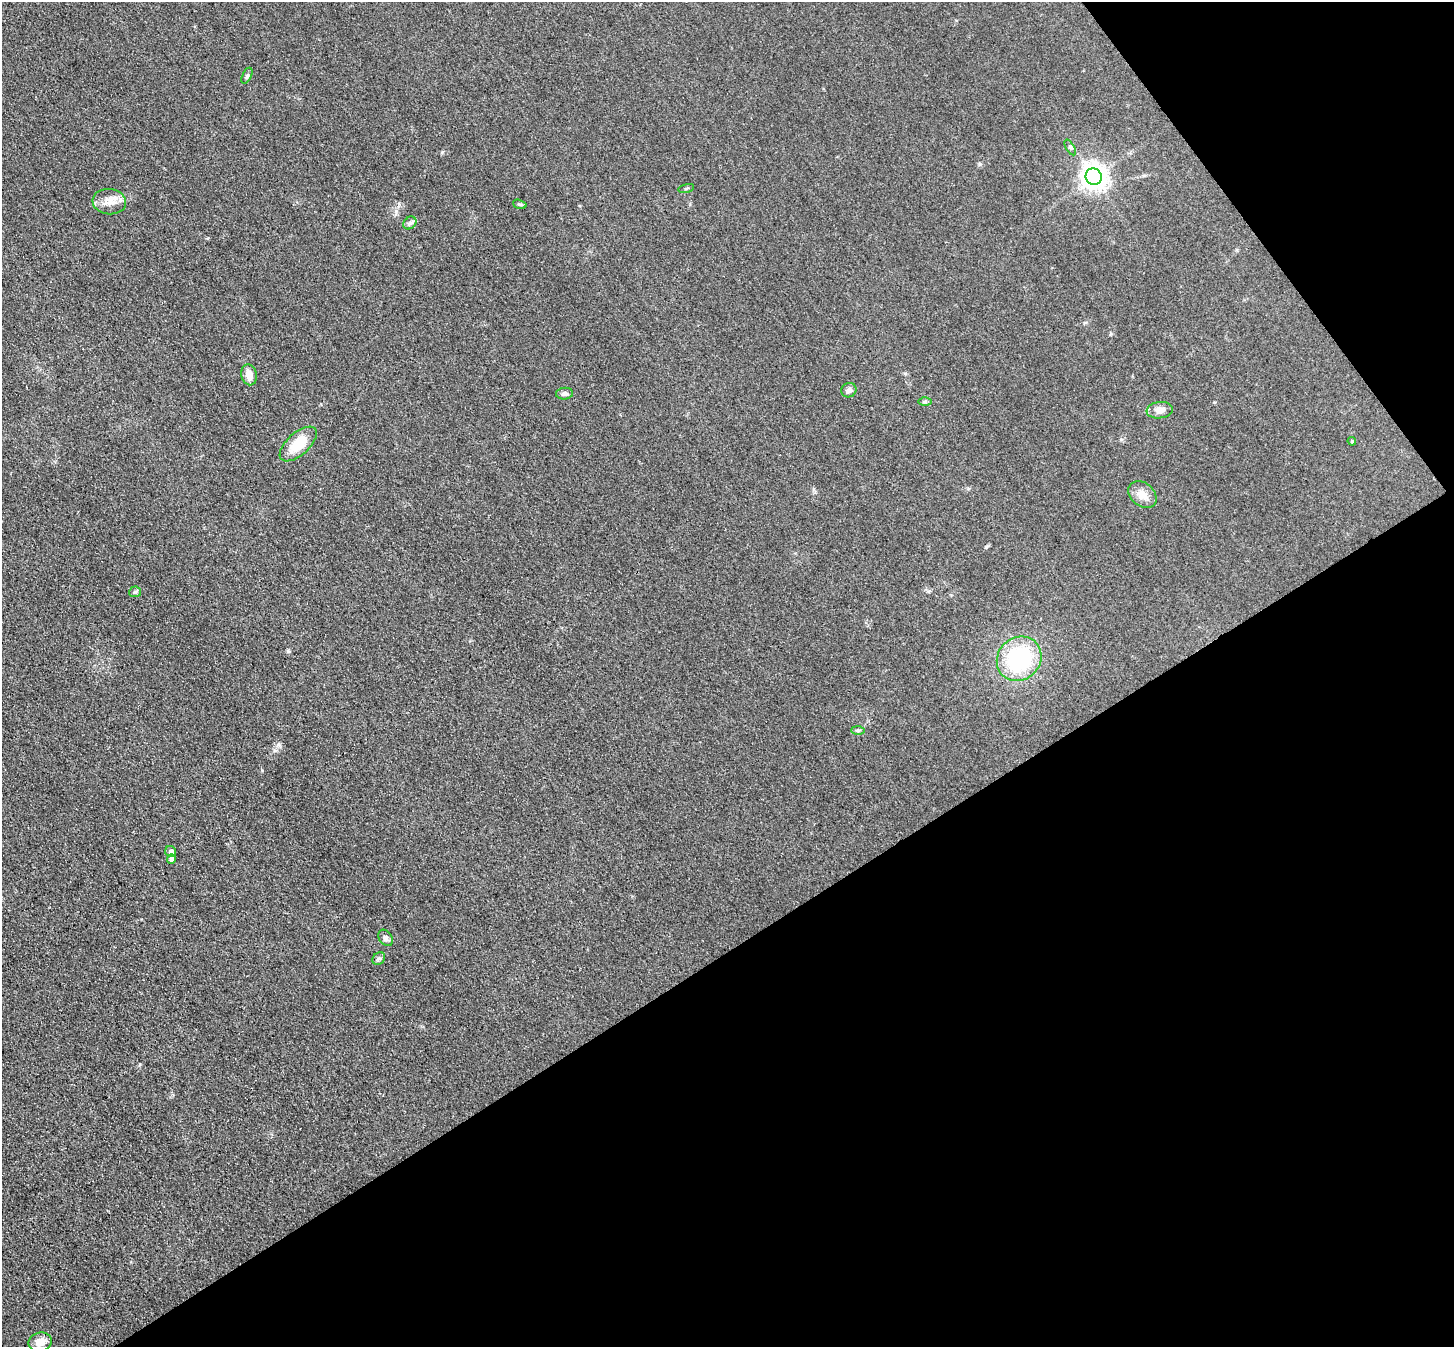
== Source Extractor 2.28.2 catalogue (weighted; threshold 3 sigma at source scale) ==
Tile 12 of 4 x 4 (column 4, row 3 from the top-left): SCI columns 4433-5884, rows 1554-2898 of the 5962 x 5933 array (HDU 1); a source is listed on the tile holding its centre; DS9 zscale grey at full resolution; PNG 1456 x 1349 px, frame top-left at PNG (2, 2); each listed source drawn as its Kron ellipse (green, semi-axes under 4 px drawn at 4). Shown black and unused: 34% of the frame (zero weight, under 3 of 4 exposures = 7% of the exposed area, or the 3 px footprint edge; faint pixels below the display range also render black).
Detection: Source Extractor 2.28.2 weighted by HDU 2 'WHT'; one run over the whole footprint, this tile lists its part. Background 0.0546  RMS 0.0095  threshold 0.0427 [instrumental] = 3 sigma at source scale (4.5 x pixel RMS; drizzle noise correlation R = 1.50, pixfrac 1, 0.05/0.05 arcsec/px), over >= 5 px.
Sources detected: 23; all 23 listed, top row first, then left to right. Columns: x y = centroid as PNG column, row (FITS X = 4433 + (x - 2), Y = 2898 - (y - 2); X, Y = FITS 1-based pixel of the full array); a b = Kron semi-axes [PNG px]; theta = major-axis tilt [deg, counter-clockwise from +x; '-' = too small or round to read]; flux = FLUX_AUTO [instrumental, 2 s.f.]
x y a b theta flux
247 76 8 4 65 1.9
1070 147 9 4 -59 1.8
1094 177 8 8 - 880
686 188 8 3 13 1.2
109 202 17 12 -8 11
520 204 7 4 -18 1.5
410 223 7 5 44 2.4
249 375 10 8 -78 8.4
849 390 8 7 - 3.7
565 394 8 6 5 2.7
925 402 6 4 1 1.5
1160 410 13 8 7 7.2
1352 441 4 3 - 1.1
298 444 23 11 42 25
1142 494 15 11 -39 10
135 592 6 5 - 1.7
1019 659 23 21 44 93
858 730 7 4 0 1.7
171 852 6 5 - 3.8
171 859 5 4 - 2.6
385 938 9 6 -56 2.9
379 959 7 5 44 2.3
40 1342 12 9 14 8.8
Unlisted compact peaks at least as high as the median listed source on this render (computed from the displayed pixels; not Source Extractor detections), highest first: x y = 288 651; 986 547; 980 164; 140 1064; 442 152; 262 771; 278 745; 1121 439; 905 373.